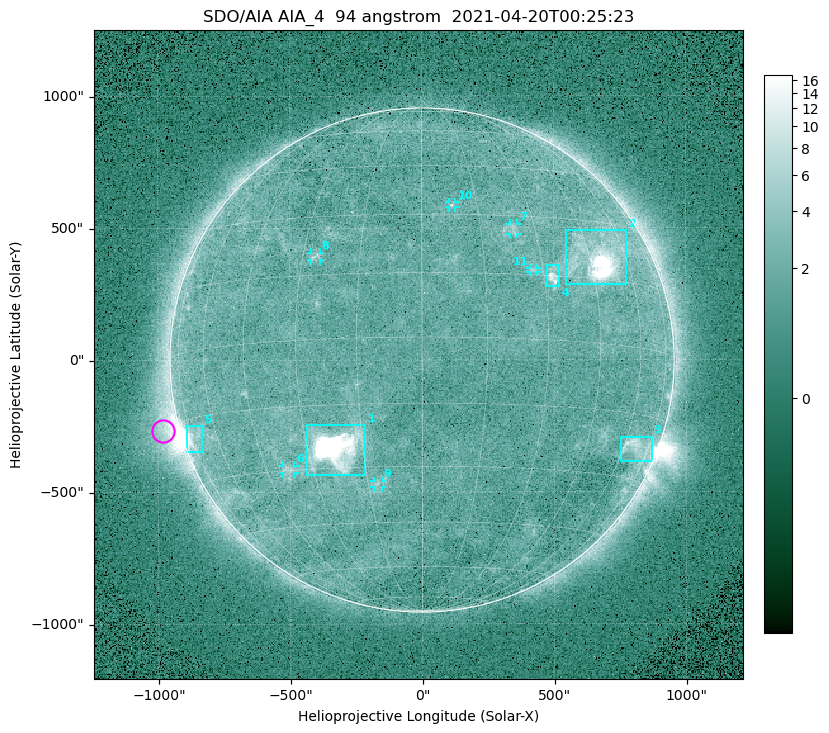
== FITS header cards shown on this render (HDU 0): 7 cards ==
TELESCOP= 'SDO/AIA '
INSTRUME= 'AIA_4   '
WAVELNTH=                   94
WAVEUNIT= 'angstrom'
DATE-OBS= '2021-04-20T00:25:23.12'
CTYPE1  = 'HPLN-TAN'
CTYPE2  = 'HPLT-TAN'

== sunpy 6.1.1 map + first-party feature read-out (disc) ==
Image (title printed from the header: SDO/AIA AIA_4  94 angstrom  2021-04-20T00:25:23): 512 x 512 px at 4.8 arcsec/px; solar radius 955 arcsec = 199 px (full disc in frame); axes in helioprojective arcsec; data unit not stated in the header (colour bar unlabelled)
Orientation: roll -0.138 deg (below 1 deg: not rotated)
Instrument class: DISC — disc imager (sunpy class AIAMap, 94 A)
Bright regions (active regions / flare kernels): reference = the median radial profile (limb darkening/brightening removed); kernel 5 px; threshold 5 sigma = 2.5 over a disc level ~1.74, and >= 1.15x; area >= 9 px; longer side >= 5 px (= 24 arcsec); searched inside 0.97 R_sun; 11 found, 11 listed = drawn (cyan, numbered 1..; 6 of them under ~33 arcsec drawn as corner ticks so the feature stays visible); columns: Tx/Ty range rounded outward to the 10 arcsec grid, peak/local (2 s.f.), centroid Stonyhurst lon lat
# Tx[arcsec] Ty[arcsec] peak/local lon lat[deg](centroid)
1 -440..-210 -440..-240 557 -22 -25
2 540..780 280..490 30 +48 +20
3 750..870 -390..-290 4.2 +67 -22
4 470..520 280..360 5.9 +33 +15
5 -900..-830 -350..-250 7.3 -72 -19
6 -530..-480 -430..-400 3 -38 -30
7 330..370 470..520 2.9 +24 +26
8 -420..-380 380..410 3.1 -27 +20
9 -180..-150 -480..-450 3 -12 -34
10 100..130 580..600 2.9 +8 +33
11 410..440 330..350 2.7 +27 +16
Off-limb structures (1.02-1.3 R_sun): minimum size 50 px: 5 found; the strongest spans PA ~90..115 deg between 1.02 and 1.21 R_sun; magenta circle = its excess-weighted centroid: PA ~105 deg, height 1.06 R_sun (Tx ~-980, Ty ~-270 arcsec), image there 4.7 x the reference